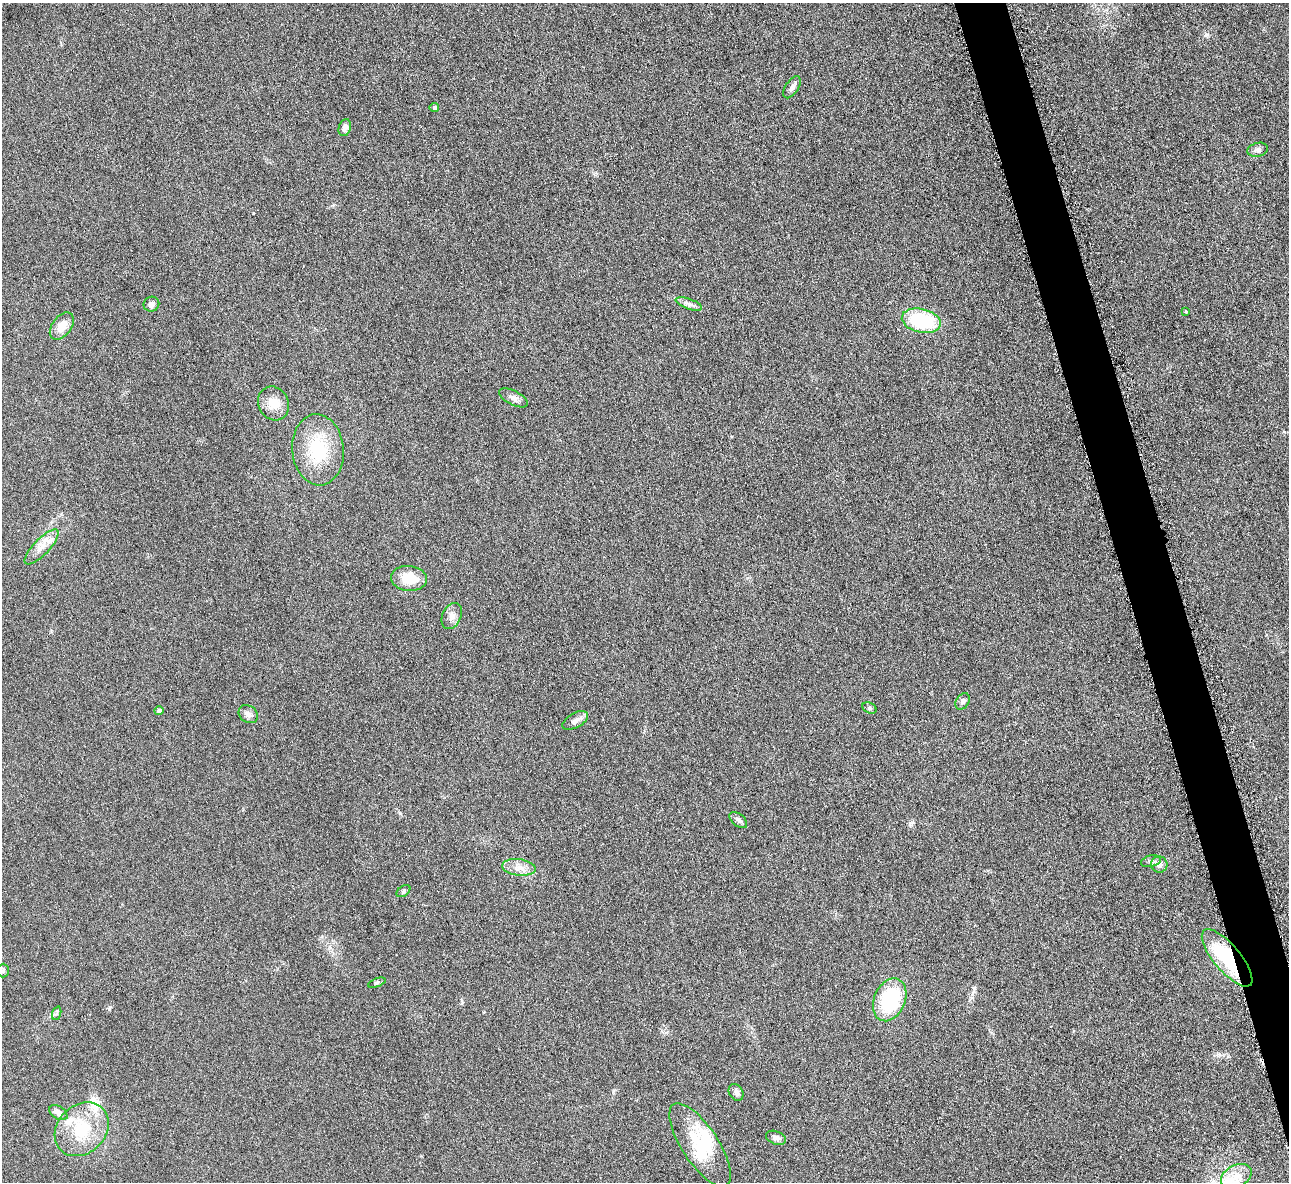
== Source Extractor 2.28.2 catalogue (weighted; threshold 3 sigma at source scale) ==
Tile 6 of 4 x 4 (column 2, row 2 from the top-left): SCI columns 1293-2579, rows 2518-3697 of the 5171 x 5154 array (HDU 1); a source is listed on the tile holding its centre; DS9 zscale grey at full resolution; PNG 1291 x 1184 px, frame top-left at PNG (2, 3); each listed source drawn as its Kron ellipse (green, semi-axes under 4 px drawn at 4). Shown black and unused: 4% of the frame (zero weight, under 3 of 6 exposures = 2% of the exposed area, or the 3 px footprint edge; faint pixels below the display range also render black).
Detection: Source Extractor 2.28.2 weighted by HDU 2 'WHT'; one run over the whole footprint, this tile lists its part. Background 0.121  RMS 0.011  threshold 0.043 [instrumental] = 3 sigma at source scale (4.09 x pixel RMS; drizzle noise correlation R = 1.36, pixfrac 0.8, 0.05/0.05 arcsec/px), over >= 5 px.
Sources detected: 41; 3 inside a brighter object's white glare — neither listed nor drawn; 2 inside a brighter listed object's ellipse — not listed separately; the other 36 listed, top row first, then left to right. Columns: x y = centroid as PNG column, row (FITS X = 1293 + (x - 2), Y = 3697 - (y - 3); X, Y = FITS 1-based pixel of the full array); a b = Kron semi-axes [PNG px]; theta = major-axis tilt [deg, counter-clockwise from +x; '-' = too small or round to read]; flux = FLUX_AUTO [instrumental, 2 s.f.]
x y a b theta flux
792 87 12 6 57 3.7
434 107 4 4 - 2.2
345 128 8 6 74 4.1
1258 150 10 7 13 3.5
151 304 8 7 - 3.4
689 304 14 5 -20 3.9
1186 311 4 3 - 1.1
921 321 20 12 -13 67
62 326 15 9 53 13
513 398 16 7 -27 5
273 403 17 15 -61 15
318 450 35 26 -84 53
42 547 23 8 46 11
409 578 18 12 -5 22
452 616 14 9 64 5.8
963 701 9 6 58 2.8
869 708 7 5 -27 1.9
159 711 4 4 - 4.8
248 714 10 8 -39 4.1
575 720 14 7 29 5.5
738 820 10 6 -40 3.1
1151 861 10 5 14 2.8
1159 864 8 8 - 5.5
519 867 17 8 -7 8.7
403 891 8 5 37 1.7
1227 958 36 13 -50 83
3 971 7 5 89 1.9
377 983 9 3 21 1.4
890 1000 22 15 67 73
57 1013 7 4 71 1.8
736 1092 9 6 -59 3.6
58 1113 10 6 -34 5.7
82 1129 30 24 45 44
776 1138 10 6 -22 3.9
700 1145 48 18 -57 43
1236 1176 16 11 27 12
Overlapping masked pixels (flux is a lower limit): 1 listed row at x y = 1227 958
Unlisted compact peaks at least as high as the median listed source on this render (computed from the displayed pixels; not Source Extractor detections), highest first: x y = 109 1009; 1206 35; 1218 1054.